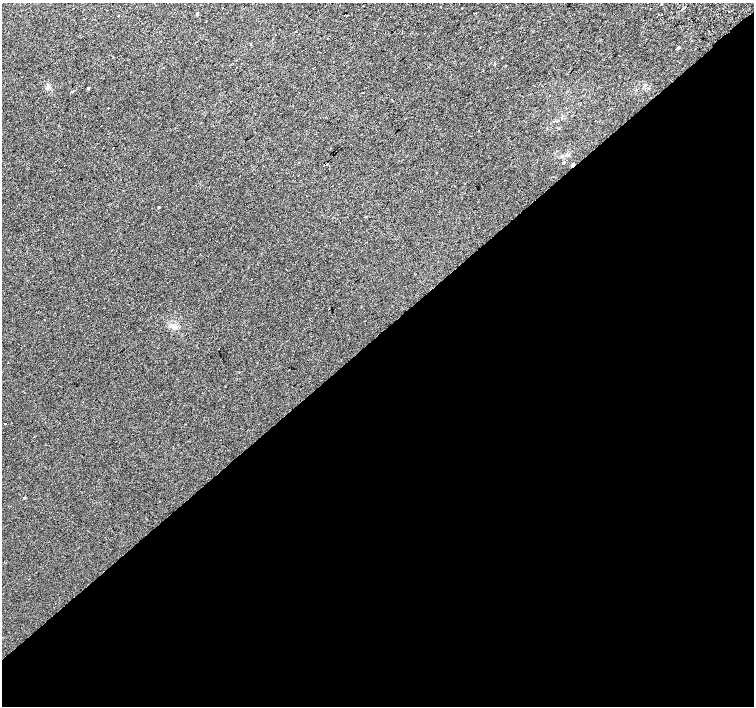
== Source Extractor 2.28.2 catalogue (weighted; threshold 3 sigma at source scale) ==
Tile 15 of 4 x 4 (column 3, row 4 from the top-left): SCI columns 3047-4550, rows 246-1652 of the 6086 x 6054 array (HDU 1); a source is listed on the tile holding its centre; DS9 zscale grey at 2 x 2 block average (1 PNG px = mean of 2 x 2 image px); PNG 756 x 708 px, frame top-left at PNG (2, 3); no overlay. Shown black and unused: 53% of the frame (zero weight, under 2 of 3 exposures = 2% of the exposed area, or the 3 px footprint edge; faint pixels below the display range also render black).
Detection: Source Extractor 2.28.2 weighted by HDU 2 'WHT'; one run over the whole footprint, this tile lists its part. Background 0.00306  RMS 0.0038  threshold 0.017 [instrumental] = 3 sigma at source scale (4.5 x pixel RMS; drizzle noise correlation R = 1.50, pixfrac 1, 0.0396/0.0396 arcsec/px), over >= 5 px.
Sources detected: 15; all 15 listed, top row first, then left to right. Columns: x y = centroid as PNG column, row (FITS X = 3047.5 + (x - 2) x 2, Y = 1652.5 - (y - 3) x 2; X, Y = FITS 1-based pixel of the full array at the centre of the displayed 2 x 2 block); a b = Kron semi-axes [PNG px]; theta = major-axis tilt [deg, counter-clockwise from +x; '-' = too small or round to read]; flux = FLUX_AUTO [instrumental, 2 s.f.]
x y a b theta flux
661 4 2 2 - 2.3
682 9 2 2 - 2.3
197 13 3 2 - 1.2
476 13 2 2 - 0.39
347 15 2 2 - 0.31
669 17 2 2 - 3.6
692 41 2 2 - 2.6
678 48 3 3 - 1.2
88 88 3 2 - 1.1
108 108 2 2 - 1.1
558 121 3 2 - 0.52
573 165 3 2 - 2.3
159 207 2 2 - 0.95
5 423 2 2 - 0.89
24 498 3 3 - 0.75
Overlapping masked pixels (flux is a lower limit): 1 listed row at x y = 573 165
Diffuse or blended objects may show on this block-average render without a row.